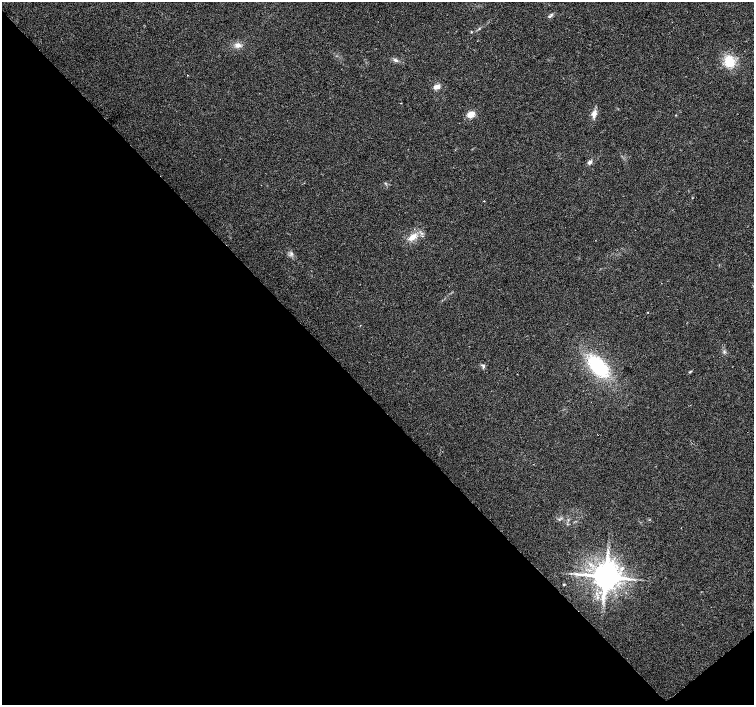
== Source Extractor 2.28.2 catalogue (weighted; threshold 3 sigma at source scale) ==
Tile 14 of 4 x 4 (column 2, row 4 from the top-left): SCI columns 1506-3008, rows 212-1617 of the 6013 x 5980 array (HDU 1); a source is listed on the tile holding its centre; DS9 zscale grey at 2 x 2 block average (1 PNG px = mean of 2 x 2 image px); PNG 756 x 707 px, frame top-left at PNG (2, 2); no overlay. Shown black and unused: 44% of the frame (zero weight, under 2 of 3 exposures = <1% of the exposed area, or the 3 px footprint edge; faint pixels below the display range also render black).
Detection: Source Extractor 2.28.2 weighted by HDU 2 'WHT'; one run over the whole footprint, this tile lists its part. Background 0.0373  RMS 0.0076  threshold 0.0343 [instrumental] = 3 sigma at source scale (4.5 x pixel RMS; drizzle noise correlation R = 1.50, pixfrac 1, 0.0396/0.0396 arcsec/px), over >= 5 px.
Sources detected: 19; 1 inside a brighter listed object's ellipse — not listed separately; the other 18 listed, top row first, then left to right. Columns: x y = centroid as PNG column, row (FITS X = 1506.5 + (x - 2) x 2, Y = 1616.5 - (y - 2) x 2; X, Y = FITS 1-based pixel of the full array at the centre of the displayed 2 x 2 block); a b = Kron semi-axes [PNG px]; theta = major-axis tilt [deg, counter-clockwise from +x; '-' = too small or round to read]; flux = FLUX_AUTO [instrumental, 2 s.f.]
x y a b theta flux
549 17 5 2 - 2
238 45 8 6 6 9.5
396 60 7 4 -17 4.5
729 61 13 10 -77 40
187 75 2 2 - 0.85
437 86 6 4 17 10
471 114 6 5 - 17
594 114 9 6 79 9.5
676 115 2 2 - 0.91
589 162 6 4 34 5.1
412 237 11 7 36 16
291 253 5 3 - 3.4
648 312 2 2 - 2.2
483 366 5 3 - 2.9
598 367 23 13 -47 120
690 371 5 3 - 1.9
606 576 7 6 - 3800
564 584 2 2 - 1.8
Diffuse or blended objects may show on this block-average render without a row.